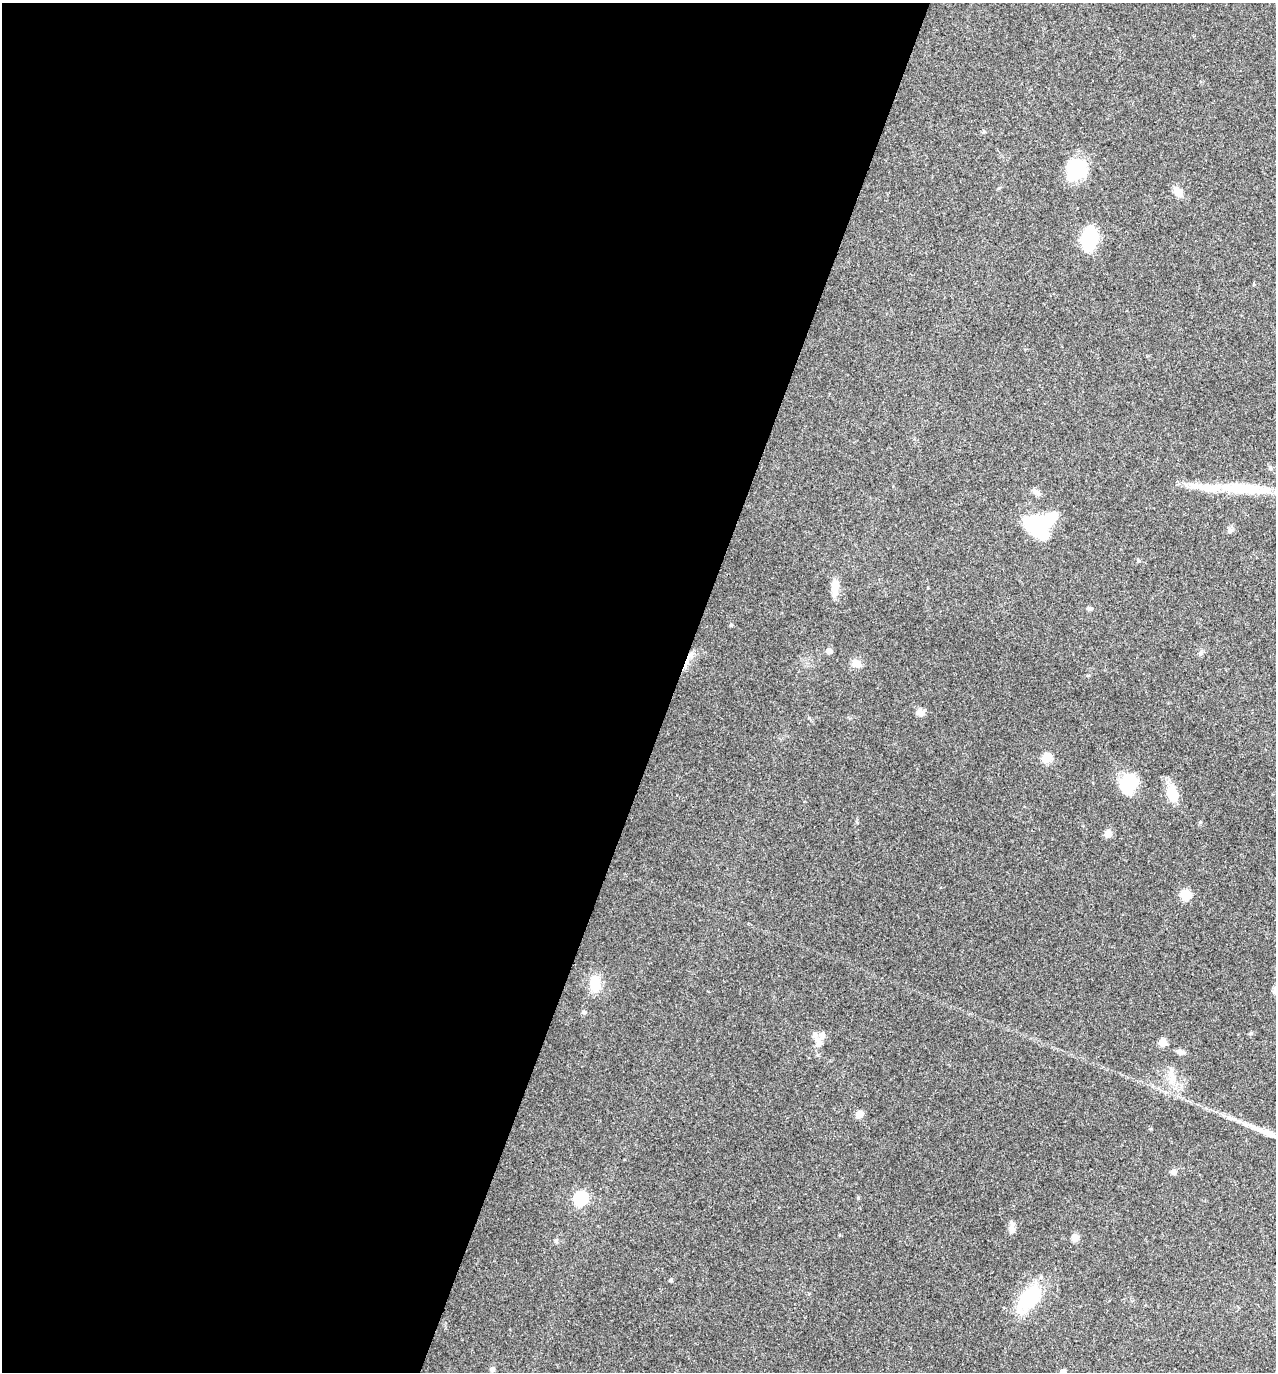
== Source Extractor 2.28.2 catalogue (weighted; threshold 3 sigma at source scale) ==
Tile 5 of 4 x 4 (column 1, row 2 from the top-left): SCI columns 138-1411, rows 2749-4118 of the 5504 x 5492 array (HDU 1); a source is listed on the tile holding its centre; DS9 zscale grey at full resolution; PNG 1278 x 1374 px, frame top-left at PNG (2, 3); no overlay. Shown black and unused: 53% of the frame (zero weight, under 3 of 4 exposures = <1% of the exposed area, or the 3 px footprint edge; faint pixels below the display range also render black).
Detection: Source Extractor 2.28.2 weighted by HDU 2 'WHT'; one run over the whole footprint, this tile lists its part. Background 0.0934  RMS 0.006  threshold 0.0269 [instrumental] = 3 sigma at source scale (4.5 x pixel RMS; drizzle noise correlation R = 1.50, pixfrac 1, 0.05/0.05 arcsec/px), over >= 5 px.
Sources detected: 41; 3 inside a brighter object's white glare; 1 cosmic-ray / hot-pixel residue — not listed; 3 inside a brighter listed object's ellipse — not listed separately; the other 34 listed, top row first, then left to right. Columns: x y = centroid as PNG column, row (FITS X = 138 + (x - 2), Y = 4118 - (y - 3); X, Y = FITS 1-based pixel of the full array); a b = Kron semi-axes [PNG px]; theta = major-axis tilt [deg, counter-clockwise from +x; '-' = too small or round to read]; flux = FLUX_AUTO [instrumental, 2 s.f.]
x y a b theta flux
1075 172 27 21 -84 20
1178 192 11 9 -50 5
1089 239 22 11 84 37
1242 488 67 14 -4 34
1036 492 13 6 -33 2.4
1046 521 30 17 12 31
1230 530 8 6 78 1.5
835 588 21 8 86 7.2
1089 609 7 5 -1 1.3
731 625 6 3 18 0.65
829 651 5 5 - 4.1
856 663 11 9 -5 5
920 713 10 7 -10 3.4
1047 758 6 5 - 26
1128 783 22 17 50 22
1173 793 20 12 -59 14
1108 834 5 5 - 11
1186 895 6 5 - 32
595 983 22 13 87 11
584 1012 6 5 - 1
1163 1042 5 5 - 13
819 1043 10 8 -53 3.4
1180 1052 11 6 -13 2.3
1171 1071 13 7 88 3.9
859 1114 5 5 - 11
1173 1171 9 6 0 1.6
580 1198 7 6 - 87
1012 1229 10 8 -31 2.7
1075 1238 6 6 - 6.2
556 1240 7 5 69 1
671 1280 4 4 - 0.93
1030 1298 35 18 51 35
492 1369 7 6 - 1.5
1063 1372 5 5 - 3.5
Isophote crosses this tile's border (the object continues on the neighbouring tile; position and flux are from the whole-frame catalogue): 2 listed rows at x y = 1242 488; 1063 1372
Unlisted compact peaks at least as high as the median listed source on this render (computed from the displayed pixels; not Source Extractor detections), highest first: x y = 858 1198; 1200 822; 1088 675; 1251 1033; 809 718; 1152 1086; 1151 1129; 1139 561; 857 823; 1200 654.